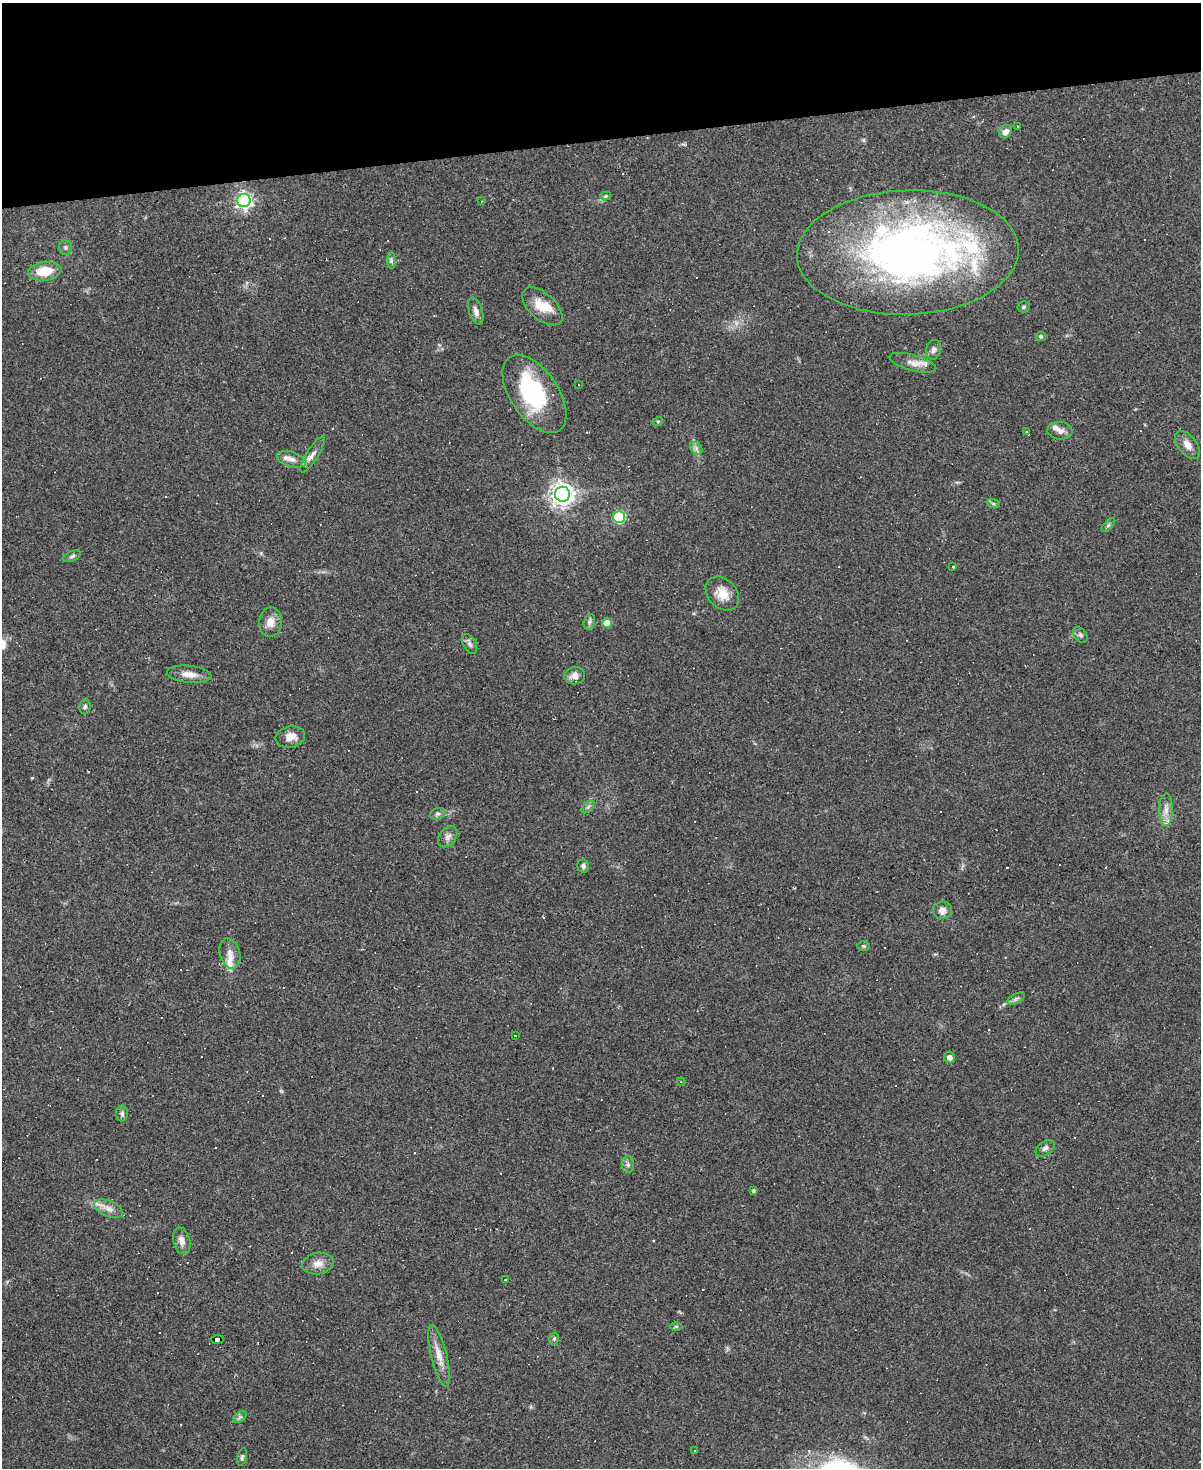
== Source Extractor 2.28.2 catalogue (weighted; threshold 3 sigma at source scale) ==
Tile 3 of 4 x 3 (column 3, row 1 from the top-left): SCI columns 2398-3596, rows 3175-4640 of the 4794 x 4772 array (HDU 1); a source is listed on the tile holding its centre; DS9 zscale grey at full resolution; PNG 1203 x 1470 px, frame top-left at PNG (2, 3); each listed source drawn as its Kron ellipse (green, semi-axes under 4 px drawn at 4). Shown black and unused: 9% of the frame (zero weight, under 3 of 4 exposures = <1% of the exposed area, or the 3 px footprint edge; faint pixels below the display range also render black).
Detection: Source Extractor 2.28.2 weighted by HDU 2 'WHT'; one run over the whole footprint, this tile lists its part. Background 0.147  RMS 0.007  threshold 0.0314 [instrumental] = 3 sigma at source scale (4.5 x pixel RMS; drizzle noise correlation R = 1.50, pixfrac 1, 0.05/0.05 arcsec/px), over >= 5 px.
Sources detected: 97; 1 inside a brighter object's white glare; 21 cosmic-ray / hot-pixel residue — neither listed nor drawn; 8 inside a brighter listed object's ellipse — not listed separately; the other 67 listed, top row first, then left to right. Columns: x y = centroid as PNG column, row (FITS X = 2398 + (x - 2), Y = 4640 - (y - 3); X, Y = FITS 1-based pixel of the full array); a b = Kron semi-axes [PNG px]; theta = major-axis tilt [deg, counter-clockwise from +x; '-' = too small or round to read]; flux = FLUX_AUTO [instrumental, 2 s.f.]
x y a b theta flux
1017 126 3 2 - 0.56
1005 132 7 6 - 4.1
606 196 5 4 - 1.1
244 201 6 6 - 240
482 201 3 2 - 0.6
66 247 7 6 - 1.7
908 252 111 62 2 410
391 260 8 4 -90 1.4
45 271 17 9 7 17
542 306 24 13 -42 13
1024 307 6 5 - 1.4
476 311 14 6 -72 3.5
1041 336 5 4 - 1.6
934 350 10 7 75 3.1
913 363 24 8 -15 6.1
579 384 3 2 - 0.64
534 394 44 24 -55 68
658 421 5 3 - 0.67
1027 431 3 3 - 11
1060 431 12 8 -6 3.9
1187 445 16 9 -52 5.7
696 448 7 5 -47 2.1
312 454 21 6 58 4.2
292 459 15 7 -17 4.9
563 494 7 7 - 560
993 503 7 4 -19 1.2
619 517 6 6 - 67
1108 525 8 3 45 1.1
72 556 9 5 25 1.6
953 566 3 3 - 1.8
722 594 19 14 -46 11
270 622 15 11 85 6.6
589 622 8 5 72 1.9
607 623 5 4 - 9.5
1080 635 9 6 -53 1.9
470 644 10 6 -61 2.3
189 674 22 8 -6 7.1
575 676 10 8 9 4.8
85 706 8 5 84 1.8
290 737 15 10 11 7
588 807 7 4 45 1.5
1166 810 17 7 89 5.7
438 814 8 6 20 1.8
448 837 11 8 52 3.5
583 866 6 6 - 1.9
942 910 10 8 6 4.9
864 946 6 5 - 1
230 953 15 10 -75 6
1016 999 9 4 27 1.7
515 1036 3 3 - 2.9
950 1057 6 5 - 3
681 1082 4 4 - 0.74
122 1113 8 6 -90 1.8
1045 1148 11 6 37 2.5
628 1165 8 6 -89 1.9
753 1191 4 4 - 1.1
109 1209 15 7 -23 5.3
182 1241 13 8 -75 4.9
318 1264 16 10 11 6.1
505 1280 3 2 - 0.44
676 1326 6 4 0 0.97
217 1339 6 4 5 55
554 1339 6 4 75 1.1
439 1356 31 8 -76 9.1
240 1417 7 4 34 1.5
694 1450 3 2 - 0.53
242 1457 9 5 75 1.4
Overlapping masked pixels (flux is a lower limit): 1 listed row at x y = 217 1339